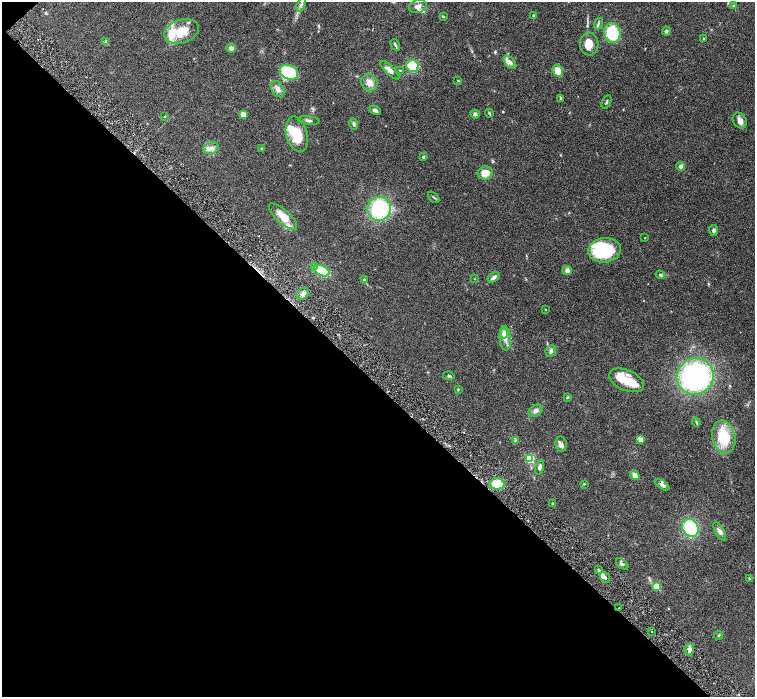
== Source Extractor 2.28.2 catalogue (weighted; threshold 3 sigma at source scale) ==
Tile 9 of 4 x 4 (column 1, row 3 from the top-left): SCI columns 5-1510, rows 1695-3084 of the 6028 x 6026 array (HDU 1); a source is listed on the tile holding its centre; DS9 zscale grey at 2 x 2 block average (1 PNG px = mean of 2 x 2 image px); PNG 757 x 699 px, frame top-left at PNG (2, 2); each listed source drawn as its Kron ellipse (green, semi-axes under 4 px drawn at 4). Shown black and unused: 45% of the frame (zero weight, under 3 of 6 exposures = <1% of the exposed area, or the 3 px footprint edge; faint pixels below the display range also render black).
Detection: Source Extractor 2.28.2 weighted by HDU 2 'WHT'; one run over the whole footprint, this tile lists its part. Background 0.0806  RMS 0.0041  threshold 0.0169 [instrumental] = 3 sigma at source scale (4.09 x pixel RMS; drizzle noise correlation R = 1.36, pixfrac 0.8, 0.05/0.05 arcsec/px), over >= 5 px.
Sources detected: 98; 1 inside a brighter object's white glare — neither listed nor drawn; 11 inside a brighter listed object's ellipse — not listed separately; the other 86 listed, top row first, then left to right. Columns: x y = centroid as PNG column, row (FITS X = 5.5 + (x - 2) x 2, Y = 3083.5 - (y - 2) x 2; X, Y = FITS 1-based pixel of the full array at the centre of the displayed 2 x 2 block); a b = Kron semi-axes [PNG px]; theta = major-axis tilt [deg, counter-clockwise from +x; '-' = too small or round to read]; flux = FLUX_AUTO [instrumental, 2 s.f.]
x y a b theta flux
301 5 7 3 68 2.5
418 6 9 6 20 5.2
733 6 4 2 - 0.77
533 15 2 2 - 0.92
443 17 4 3 - 0.77
598 24 6 3 71 1.5
182 31 18 11 18 21
666 31 4 4 - 1.7
612 33 10 8 -74 39
703 39 3 2 - 0.48
106 42 4 4 - 2.1
589 44 11 9 -86 11
395 45 6 3 -59 1.2
231 48 5 4 - 3.3
510 62 7 4 -47 3.9
413 66 6 5 - 29
390 70 12 4 -44 5.5
400 70 3 2 - 0.57
558 71 6 5 - 10
289 72 9 7 -27 35
458 80 3 2 - 0.57
369 83 9 8 - 6.1
278 89 8 6 -60 3.9
560 98 4 3 - 1
606 102 7 3 67 1.3
375 110 6 3 -25 3.1
489 113 4 3 - 0.87
475 114 4 4 - 2.2
243 115 3 3 - 15
165 117 3 2 - 0.44
309 120 11 3 -6 1.8
740 121 8 6 -55 4.9
354 124 6 4 -73 1.8
297 134 18 10 -75 23
211 148 8 5 15 4.9
261 148 3 2 - 0.53
423 157 3 3 - 0.93
681 166 4 4 - 3.4
485 173 7 6 - 12
434 197 7 2 -42 1.1
379 209 12 11 - 65
283 217 18 6 -42 13
713 230 5 4 - 1.8
645 238 2 2 - 0.38
605 250 16 12 7 64
314 266 3 3 - 3.2
567 270 5 4 - 3.8
322 271 8 5 -25 36
660 275 5 3 - 1.5
494 277 7 3 33 2.5
474 279 2 2 - 0.3
364 280 3 3 - 0.79
303 294 7 5 47 3.9
545 309 3 2 - 0.51
504 334 5 4 - 7.2
505 338 12 5 -84 6.4
551 351 6 5 - 2.2
449 376 6 4 -10 1.4
695 376 19 18 - 170
627 380 18 10 -23 17
458 389 3 3 - 0.76
567 397 4 3 - 0.96
535 411 7 5 37 2.9
696 422 4 3 - 0.95
724 437 17 11 -78 31
640 439 3 2 - 16
515 440 3 2 - 0.81
561 444 7 5 -81 3.1
530 458 3 3 - 60
540 467 7 4 72 2.9
635 475 5 3 - 6.5
497 484 7 5 -3 19
584 484 3 2 - 0.54
662 485 8 3 -33 2.3
553 504 3 3 - 1.2
690 528 9 7 -55 42
720 531 10 4 -62 3.5
622 564 7 4 -38 1.9
598 570 3 3 - 0.94
605 577 6 3 -53 2.8
749 578 4 2 - 0.68
657 587 3 3 - 26
619 608 2 2 - 0.41
651 631 2 2 - 0.73
719 635 4 3 - 0.91
690 649 6 4 80 3.9
Diffuse or blended objects may show on this block-average render without a row.